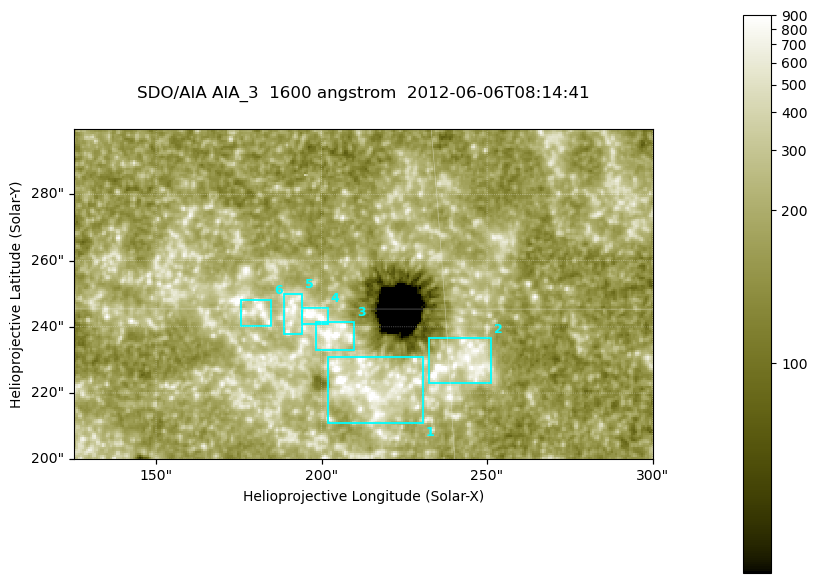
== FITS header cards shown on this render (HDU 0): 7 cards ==
TELESCOP= 'SDO/AIA '
INSTRUME= 'AIA_3   '
WAVELNTH=                 1600
WAVEUNIT= 'angstrom'
DATE-OBS= '2012-06-06T08:14:41.12'
CTYPE1  = 'HPLN-TAN'
CTYPE2  = 'HPLT-TAN'

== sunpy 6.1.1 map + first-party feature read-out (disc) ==
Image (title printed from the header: SDO/AIA AIA_3  1600 angstrom  2012-06-06T08:14:41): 287 x 164 px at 0.609 arcsec/px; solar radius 946 arcsec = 1552 px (partial field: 0.6% of the solar disc is inside the frame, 100% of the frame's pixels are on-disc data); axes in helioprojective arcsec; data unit not stated in the header (colour bar unlabelled)
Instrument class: DISC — disc imager (sunpy class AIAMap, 1600 A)
Bright regions (active regions / flare kernels): reference = the on-disc median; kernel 3 px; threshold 5 sigma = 341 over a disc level ~184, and >= 1.15x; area >= 47 px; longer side >= 3 px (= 1.8 arcsec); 6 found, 6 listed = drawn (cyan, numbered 1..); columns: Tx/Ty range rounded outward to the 2 arcsec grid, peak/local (2 s.f.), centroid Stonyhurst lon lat
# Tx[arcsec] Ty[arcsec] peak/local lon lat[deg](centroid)
1 202..232 210..232 7.7 +13 +14
2 232..252 222..238 7.2 +15 +14
3 198..210 232..242 7.2 +13 +15
4 194..202 240..246 8 +12 +15
5 188..194 238..250 4.2 +12 +15
6 176..186 240..248 4.7 +11 +15